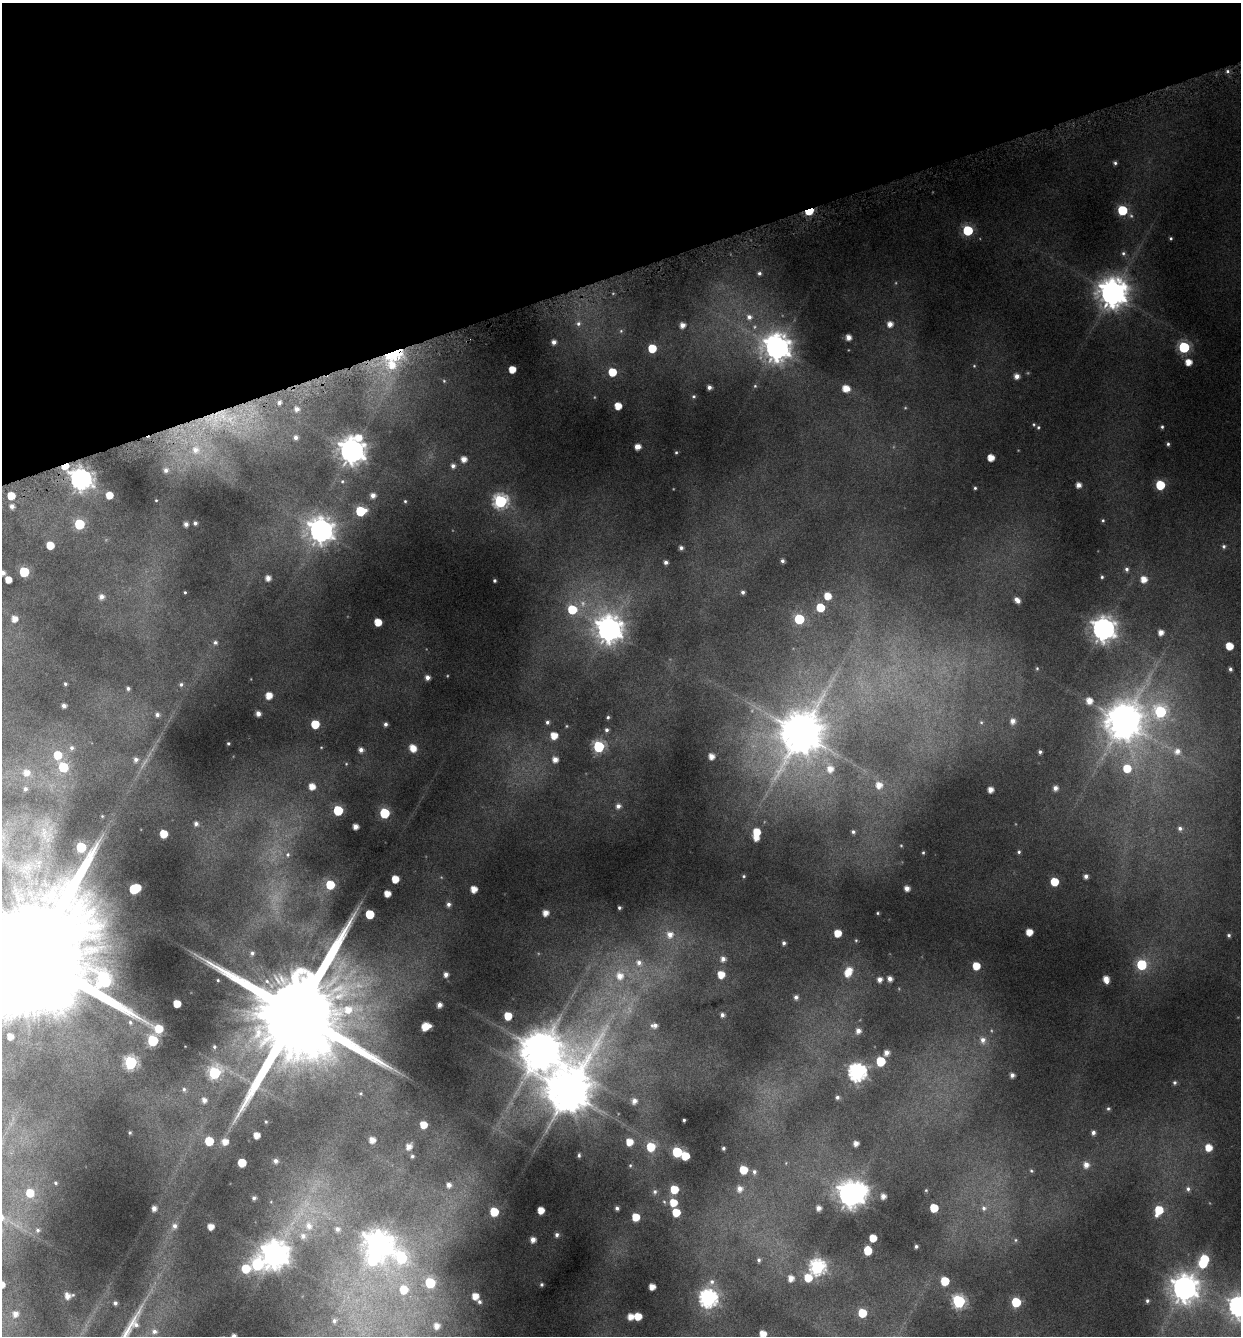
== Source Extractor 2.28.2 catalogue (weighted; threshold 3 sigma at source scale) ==
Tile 3 of 4 x 4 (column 3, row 1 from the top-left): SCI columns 2605-3843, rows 4004-5337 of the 5150 x 5376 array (HDU 1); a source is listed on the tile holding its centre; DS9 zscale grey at full resolution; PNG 1243 x 1338 px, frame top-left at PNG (2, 3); no overlay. Shown black and unused: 20% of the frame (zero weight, under 4 of 8 exposures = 2% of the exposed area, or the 3 px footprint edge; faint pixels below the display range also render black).
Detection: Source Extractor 2.28.2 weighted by HDU 2 'WHT'; one run over the whole footprint, this tile lists its part. Background 0.0967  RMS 0.01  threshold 0.0408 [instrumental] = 3 sigma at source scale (4.09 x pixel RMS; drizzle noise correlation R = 1.36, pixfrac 0.8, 0.0396/0.0396 arcsec/px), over >= 5 px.
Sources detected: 320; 8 too faint to see at this stretch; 3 inside a brighter object's white glare — not listed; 2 inside a brighter listed object's ellipse — not listed separately; the other 307 listed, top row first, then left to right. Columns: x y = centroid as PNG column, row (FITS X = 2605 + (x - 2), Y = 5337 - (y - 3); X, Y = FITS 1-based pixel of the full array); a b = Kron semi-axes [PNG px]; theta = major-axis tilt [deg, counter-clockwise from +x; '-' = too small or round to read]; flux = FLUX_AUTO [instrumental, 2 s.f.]
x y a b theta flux
1227 71 5 5 - 1.9
1115 163 5 4 - 1.7
1122 210 6 6 - 51
809 211 6 4 22 54
968 230 6 6 - 60
1171 238 3 3 - 1.2
1123 253 6 6 - 2
759 273 5 4 - 2.1
1112 293 9 9 - 1400
749 317 8 7 - 4.4
578 323 7 7 - 3.3
890 324 6 6 - 6.7
682 325 5 5 - 6
621 331 6 5 - 1.5
848 337 5 4 - 6.3
554 342 4 4 - 4
1184 347 6 6 - 89
652 348 6 5 - 26
777 348 10 9 - 1100
394 354 9 5 19 170
1188 362 5 5 - 10
392 365 17 14 79 130
512 369 5 5 - 14
612 372 5 5 - 24
1017 376 5 5 - 5.5
444 381 5 4 - 0.97
755 386 5 4 - 1.2
709 387 4 4 - 3.4
846 388 7 5 -15 13
694 396 4 4 - 1.2
279 402 6 5 - 3.3
618 406 5 5 - 15
297 409 6 6 - 4.7
1034 424 5 4 - 1.1
1038 427 5 4 - 1.3
1162 427 4 3 - 1.4
296 438 6 5 - 3.4
1168 444 4 3 - 1.5
637 447 5 5 - 7
196 450 12 11 - 11
352 451 10 9 - 1000
676 452 4 4 - 1
991 457 5 5 - 12
464 459 5 5 - 7
65 466 7 4 24 15
453 466 5 5 - 3.4
166 470 6 6 - 3.5
81 479 8 7 - 570
342 481 6 5 - 1.5
1078 485 5 4 - 5.5
1160 485 6 6 - 42
975 488 3 3 - 1.1
109 495 5 5 - 13
373 495 5 5 - 5.1
11 496 5 5 - 17
156 500 3 3 - 0.68
405 501 4 4 - 1.1
500 501 7 7 - 160
12 506 4 4 - 3.6
360 511 7 6 - 52
1103 520 5 4 - 1.3
195 523 4 4 - 2.4
79 524 6 6 - 68
186 524 4 4 - 3.9
321 531 9 9 - 810
50 545 5 5 - 18
1224 546 5 5 - 2.1
681 548 4 4 - 2.7
782 561 4 4 - 2.4
666 562 4 4 - 2.7
1127 569 6 5 - 2.6
24 572 6 6 - 47
2 573 4 4 - 4.5
1102 577 4 4 - 1.3
268 578 5 4 - 5.5
8 579 5 5 - 11
1144 579 6 6 - 10
495 581 3 3 - 1.6
185 592 3 2 - 0.91
743 592 5 4 - 2.5
827 596 6 6 - 13
101 597 6 6 - 5
1017 600 6 4 -42 5.7
820 607 6 5 - 27
572 609 8 7 - 27
14 619 6 6 - 8
799 619 6 6 - 52
378 622 5 5 - 16
609 629 9 9 - 960
1103 629 8 8 - 760
1161 633 5 5 - 6.5
215 642 6 6 - 2.2
1229 646 5 5 - 16
1037 668 4 4 - 1
1230 669 5 4 - 2.3
427 677 5 5 - 4.5
65 684 4 4 - 1.3
181 684 6 5 - 2
128 688 5 4 - 2.2
269 696 6 5 - 11
1089 700 7 7 - 8.7
64 706 4 4 - 3.6
1160 712 7 7 - 95
258 714 5 4 - 4.6
157 715 5 5 - 3.1
608 717 4 4 - 1.4
1013 721 7 6 - 5.4
1123 721 13 12 - 2100
547 722 5 4 - 2.1
981 722 6 5 - 1.6
315 724 6 5 - 26
386 724 5 4 - 2.7
606 730 5 5 - 2.2
801 733 14 12 63 3000
554 735 6 5 - 12
228 743 3 3 - 1.1
321 747 5 3 - 0.71
599 747 6 6 - 96
72 748 6 6 - 2.7
413 748 7 6 - 12
361 750 5 5 - 4.3
1177 751 9 9 - 7.2
1040 752 4 3 - 1.9
58 755 7 7 - 18
711 756 5 4 - 7.4
136 759 6 6 - 3.3
555 759 6 5 - 6.4
63 767 6 6 - 47
1127 768 8 7 - 20
830 769 8 8 - 7.8
26 773 8 8 - 8.2
879 785 6 6 - 8
312 786 6 6 - 11
1055 788 5 5 - 4.3
25 789 5 5 - 2.7
990 790 5 4 - 6.8
618 806 6 6 - 3.9
338 810 6 6 - 50
384 813 6 6 - 56
196 824 5 5 - 3
355 826 4 4 - 6.4
1180 828 6 6 - 2.9
756 832 6 6 - 16
853 832 4 4 - 1.7
163 834 5 5 - 20
756 838 5 5 - 7.4
81 847 6 6 - 56
1019 852 5 4 - 1.6
923 853 4 3 - 1.1
288 854 6 6 - 2.3
744 876 4 3 - 1.1
1086 876 4 4 - 3.3
395 879 5 5 - 16
1054 882 5 5 - 24
330 885 6 6 - 26
907 888 4 4 - 6
135 889 8 6 25 56
474 889 5 5 - 10
387 893 5 5 - 9.9
449 904 6 5 - 3.1
619 908 3 3 - 1.6
545 913 5 5 - 8
877 913 4 3 - 1
370 914 6 5 - 30
1029 932 5 5 - 12
837 933 5 5 - 15
670 935 9 9 - 8.3
1229 935 3 3 - 1.4
856 940 4 4 - 0.93
784 943 5 4 - 2.4
252 953 7 7 - 2.8
33 956 58 34 -80 53000
723 959 6 5 - 4.7
639 963 8 7 - 4.6
1141 965 6 6 - 60
976 966 5 5 - 19
847 973 8 7 - 11
446 974 5 4 - 4
721 974 6 6 - 14
620 976 10 9 - 9.9
880 979 5 4 - 4.8
890 979 5 4 - 4.7
1106 979 6 5 - 9.4
218 980 3 2 - 0.83
796 997 6 5 - 3.2
177 1003 5 5 - 15
439 1005 4 4 - 5
297 1014 33 22 -79 28000
722 1015 4 4 - 2.5
508 1016 5 5 - 19
130 1022 7 6 - 2.6
654 1025 8 6 4 4.3
425 1026 8 6 31 17
858 1031 6 6 - 5.1
10 1036 5 5 - 8.6
153 1040 6 6 - 91
983 1040 11 8 -73 7.1
214 1047 4 4 - 1.2
540 1050 13 13 - 3000
886 1053 5 5 - 5.3
881 1061 6 6 - 41
131 1062 7 6 - 150
857 1072 7 7 - 350
214 1073 7 6 - 120
1012 1075 4 4 - 3.8
1175 1083 5 5 - 1.9
184 1089 6 5 - 2
568 1092 20 13 64 3400
361 1093 5 3 - 0.91
837 1097 5 4 - 2
204 1100 6 5 - 4.6
634 1101 7 6 - 5.6
1108 1108 5 5 - 1.4
684 1120 3 3 - 1.3
266 1122 4 3 - 0.87
423 1125 5 5 - 13
1093 1132 5 4 - 3.2
130 1133 3 2 - 0.92
256 1135 5 5 - 8.9
372 1140 5 5 - 7.4
209 1141 6 6 - 27
225 1142 6 6 - 8.1
629 1142 5 5 - 12
856 1143 4 4 - 5.5
409 1146 6 6 - 6.7
651 1147 6 6 - 25
1208 1147 6 6 - 13
723 1148 3 3 - 1.6
677 1152 6 6 - 53
579 1155 4 3 - 1.3
412 1156 4 4 - 1.6
685 1156 5 5 - 26
276 1161 5 5 - 3.1
242 1163 5 5 - 25
630 1165 4 4 - 0.88
1086 1165 6 6 - 6.4
743 1170 5 5 - 23
1031 1171 5 4 - 1.2
754 1172 6 5 - 2.4
56 1183 5 4 - 1.5
449 1185 5 5 - 4.4
674 1189 6 5 - 23
740 1189 7 7 - 5.6
1188 1189 6 6 - 2.6
926 1190 4 4 - 0.84
655 1192 6 6 - 2.2
30 1193 8 7 - 21
850 1194 9 7 -70 890
883 1196 4 4 - 5.3
254 1198 4 4 - 2.1
673 1202 6 6 - 18
154 1208 4 4 - 4.3
617 1208 4 3 - 2.4
818 1208 4 4 - 4.8
934 1208 5 5 - 25
984 1208 8 7 - 3.8
541 1210 5 5 - 12
1159 1210 8 6 68 26
494 1212 6 5 - 28
676 1212 6 5 - 23
636 1217 6 5 - 17
174 1226 7 7 - 4.1
309 1226 14 11 -75 15
211 1227 5 5 - 9.2
337 1229 8 7 - 4.5
38 1230 7 6 - 2.8
557 1235 5 4 - 2.4
873 1238 5 5 - 17
533 1240 5 5 - 6.1
1015 1240 6 4 90 1.3
378 1244 10 9 - 1100
916 1246 3 3 - 1.7
868 1250 6 5 - 23
275 1254 9 9 - 1300
401 1258 13 10 -50 76
1204 1259 6 5 - 27
759 1260 6 5 - 2
257 1264 9 8 - 89
817 1267 7 7 - 200
246 1269 7 6 - 29
791 1278 6 5 - 7.5
808 1278 7 6 - 19
945 1281 6 6 - 27
712 1282 8 7 - 3.5
430 1283 6 6 - 54
542 1284 4 4 - 1.6
652 1287 5 5 - 9.3
1184 1288 9 9 - 1000
404 1290 7 7 - 24
67 1296 6 5 - 5.9
475 1296 5 5 - 11
708 1298 7 7 - 320
959 1301 7 6 - 140
1147 1301 4 4 - 1.7
479 1302 4 4 - 1.8
1016 1302 6 6 - 45
115 1303 4 4 - 2.4
1239 1306 8 8 - 510
862 1313 6 6 - 27
15 1314 4 4 - 4.7
630 1316 5 5 - 8.5
638 1316 5 5 - 14
334 1321 7 5 66 2.5
437 1326 5 5 - 6.3
154 1331 9 7 -10 4.9
763 1334 5 5 - 12
234 1336 4 4 - 4.2
Overlapping masked pixels (flux is a lower limit): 3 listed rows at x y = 809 211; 394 354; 65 466
Isophote crosses this tile's border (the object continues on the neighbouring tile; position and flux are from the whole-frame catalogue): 5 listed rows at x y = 2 573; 33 956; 1239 1306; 763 1334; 234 1336